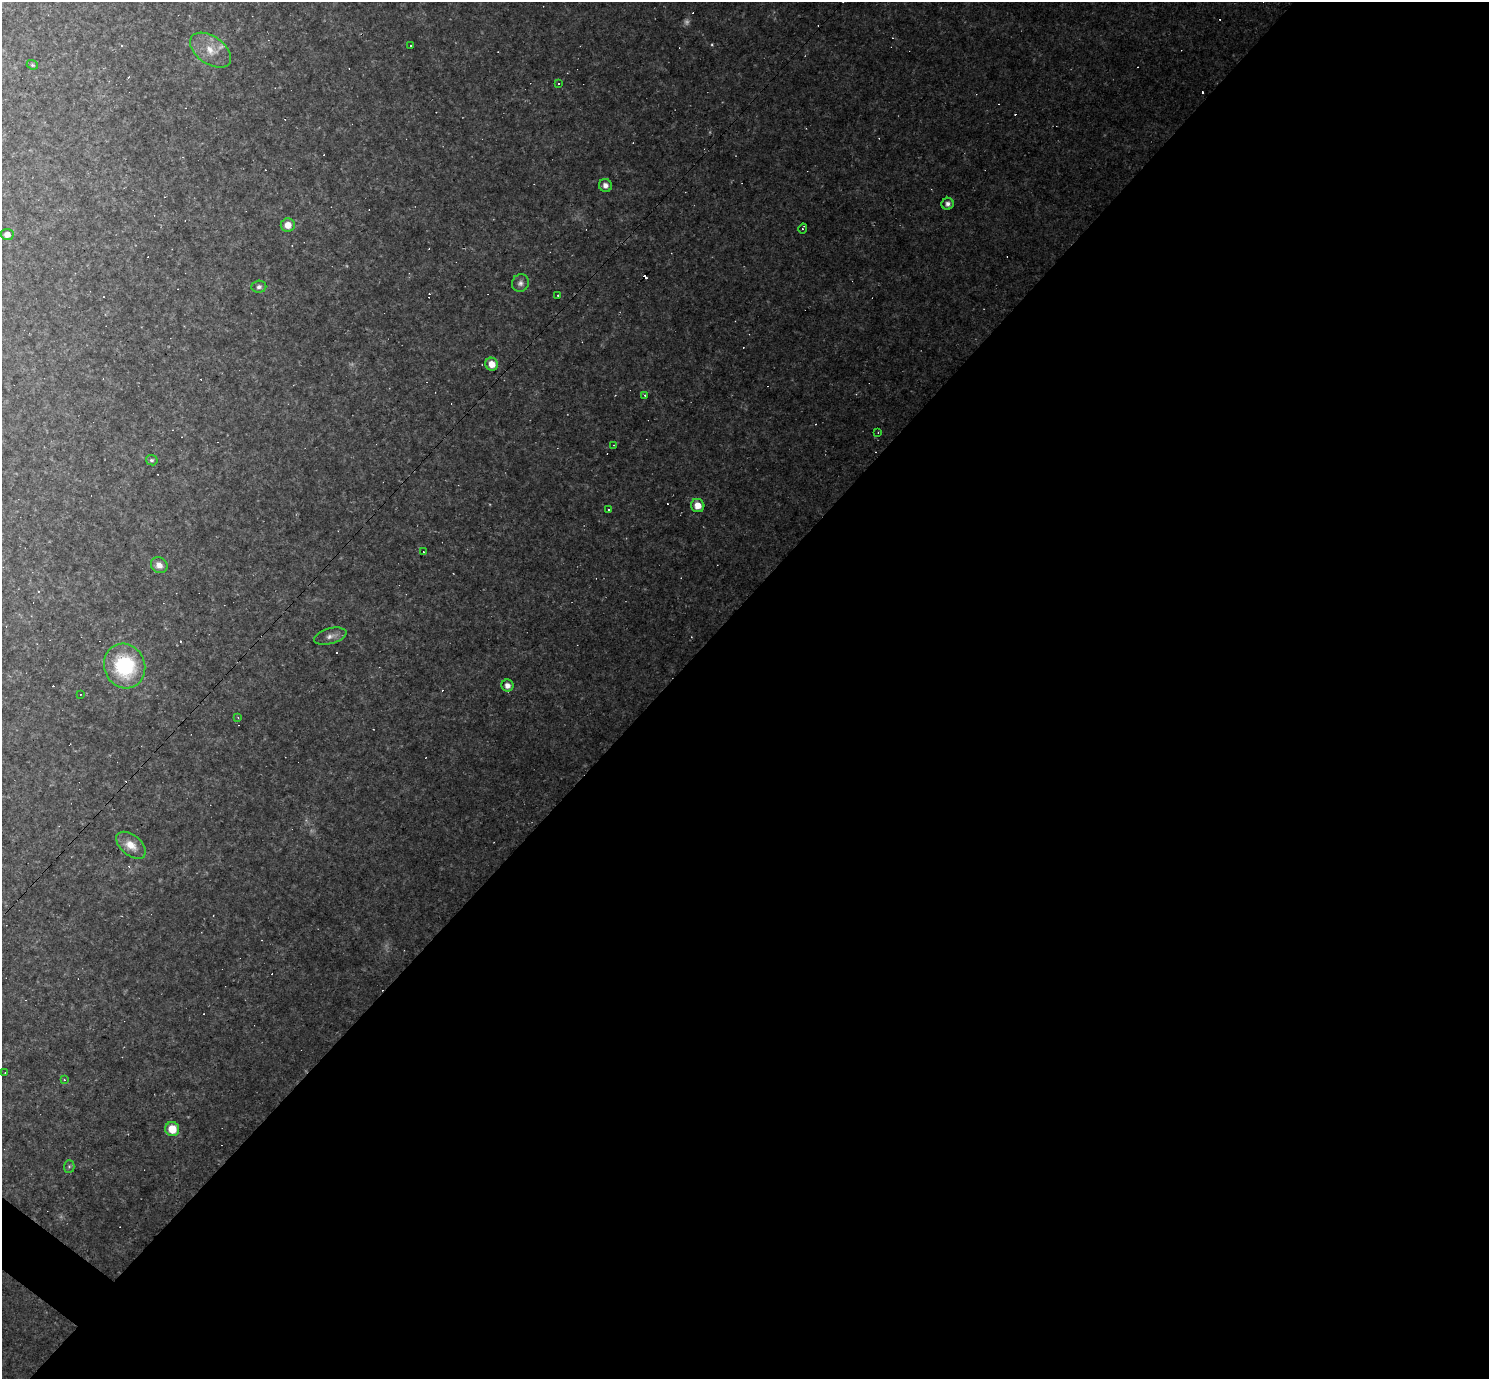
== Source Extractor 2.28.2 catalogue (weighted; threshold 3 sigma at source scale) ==
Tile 12 of 4 x 4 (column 4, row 3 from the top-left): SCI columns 4463-5949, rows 1671-3047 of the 5949 x 5952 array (HDU 1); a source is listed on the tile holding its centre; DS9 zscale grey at full resolution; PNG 1491 x 1381 px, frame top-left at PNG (2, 2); each listed source drawn as its Kron ellipse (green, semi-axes under 4 px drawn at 4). Shown black and unused: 56% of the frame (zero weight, under 2 of 3 exposures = <1% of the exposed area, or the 3 px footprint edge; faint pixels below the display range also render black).
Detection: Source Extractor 2.28.2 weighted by HDU 2 'WHT'; one run over the whole footprint, this tile lists its part. Background 0.0987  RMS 0.01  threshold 0.0455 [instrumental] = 3 sigma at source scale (4.5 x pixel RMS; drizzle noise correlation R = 1.50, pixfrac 1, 0.05/0.05 arcsec/px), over >= 5 px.
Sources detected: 60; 2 too faint to see at this stretch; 27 cosmic-ray / hot-pixel residue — neither listed nor drawn; the other 31 listed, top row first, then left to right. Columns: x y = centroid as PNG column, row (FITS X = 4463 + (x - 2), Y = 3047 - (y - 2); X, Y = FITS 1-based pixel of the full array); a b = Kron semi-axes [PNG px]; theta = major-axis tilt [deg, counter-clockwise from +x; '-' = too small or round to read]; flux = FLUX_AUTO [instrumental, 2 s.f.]
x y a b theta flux
410 46 3 3 - 2.2
211 50 23 14 -35 20
32 65 6 4 -21 1.3
559 84 3 3 - 2
605 185 6 6 - 5.6
948 204 6 6 - 3.6
288 225 7 7 - 10
803 228 5 3 - 2.6
7 234 6 5 - 6.5
520 283 9 8 - 4.2
259 287 7 6 - 3.1
558 295 2 2 - 0.93
492 364 6 6 - 11
645 395 3 3 - 1.4
878 432 4 3 - 0.69
614 445 3 2 - 0.62
152 460 6 5 - 2
698 505 7 6 - 12
609 510 3 3 - 2
423 552 2 2 - 0.83
159 565 8 7 - 7.3
330 636 17 8 15 6.4
125 666 23 20 -67 78
507 685 6 6 - 5.8
80 694 2 2 - 0.67
238 717 3 3 - 1.1
131 845 17 10 -40 13
5 1073 3 2 - 0.72
64 1080 4 3 - 1.3
172 1129 7 7 - 21
69 1166 6 5 - 1.7